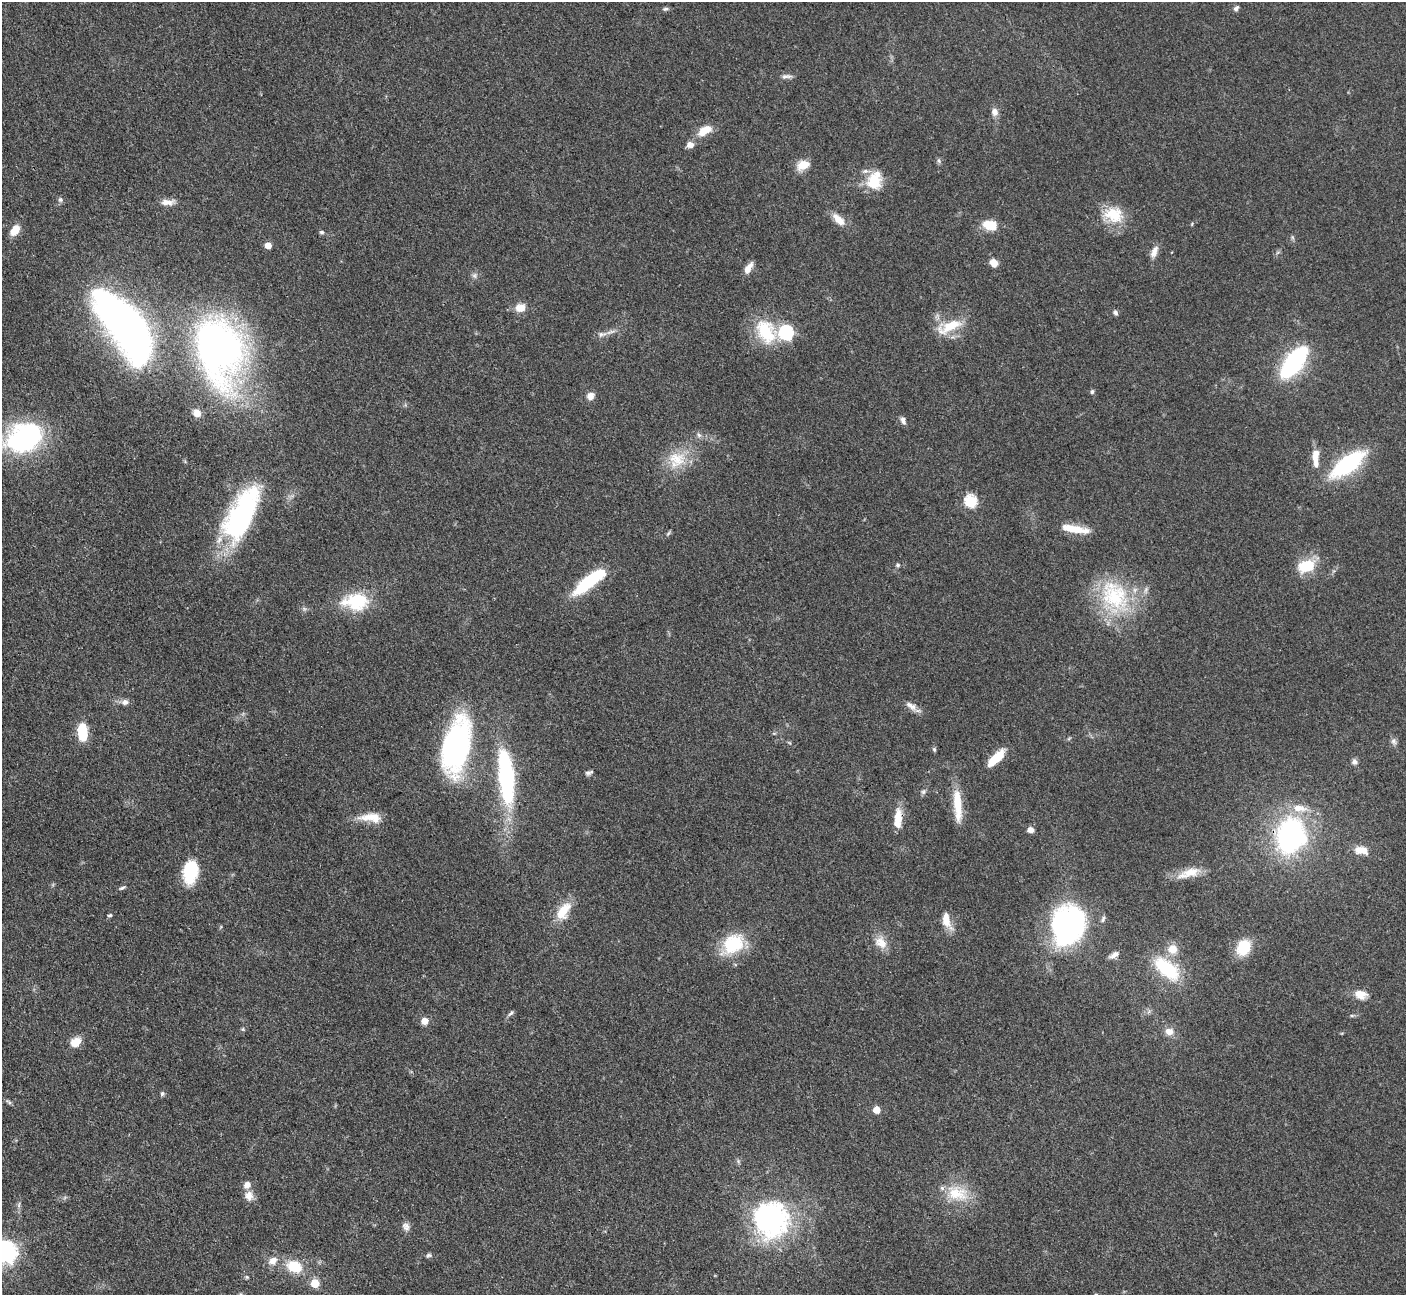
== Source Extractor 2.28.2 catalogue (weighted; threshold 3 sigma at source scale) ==
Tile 7 of 4 x 4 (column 3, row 2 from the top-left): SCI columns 2824-4227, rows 2887-4179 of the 5647 x 5638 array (HDU 1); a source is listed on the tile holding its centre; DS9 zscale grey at full resolution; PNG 1408 x 1297 px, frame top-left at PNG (2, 2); no overlay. Shown black and unused: <1% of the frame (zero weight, under 3 of 4 exposures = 2% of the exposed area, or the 3 px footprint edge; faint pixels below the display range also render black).
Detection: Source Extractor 2.28.2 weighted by HDU 2 'WHT'; one run over the whole footprint, this tile lists its part. Background 0.0833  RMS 0.0058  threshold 0.026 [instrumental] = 3 sigma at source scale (4.5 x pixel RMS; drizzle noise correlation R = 1.50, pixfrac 1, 0.05/0.05 arcsec/px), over >= 5 px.
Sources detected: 110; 3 inside a brighter object's white glare — not listed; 7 inside a brighter listed object's ellipse — not listed separately; the other 100 listed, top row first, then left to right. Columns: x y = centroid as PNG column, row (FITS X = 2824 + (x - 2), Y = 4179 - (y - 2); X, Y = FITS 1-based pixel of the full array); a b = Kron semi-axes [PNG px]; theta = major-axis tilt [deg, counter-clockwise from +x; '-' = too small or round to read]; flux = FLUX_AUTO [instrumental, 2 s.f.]
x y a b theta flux
1236 8 8 5 45 1.5
665 9 7 5 14 1.2
786 76 15 5 3 2.4
994 112 10 8 -80 3.7
705 130 17 9 32 10
690 145 8 7 - 3.4
803 165 15 10 23 8.5
874 180 24 17 72 17
60 199 7 7 - 1.5
167 202 18 7 5 4.7
1114 215 27 21 -14 18
838 219 19 9 -45 7.1
990 225 16 10 -13 12
15 230 11 7 50 10
321 232 7 5 -15 1
1292 237 6 4 -71 0.89
268 245 5 5 - 8.4
1154 252 16 7 69 4.3
994 263 9 7 -49 5.2
748 268 15 6 58 4.9
474 276 8 6 -90 1.7
520 308 13 10 8 6.1
1115 313 7 5 -46 1.5
949 326 37 13 24 17
127 327 72 29 -53 360
766 331 35 23 -62 28
786 333 7 6 - 100
602 334 14 7 10 3.2
217 348 52 34 -75 370
1294 362 31 15 53 67
1092 392 6 4 88 1.1
590 396 10 9 - 3.6
197 413 9 8 - 4.6
903 421 10 6 -68 2.3
699 435 7 5 -46 1.5
24 438 43 31 27 85
1315 455 16 9 81 6.6
676 459 28 20 -11 18
1348 464 35 14 36 63
970 501 6 6 - 63
241 514 64 26 63 100
1073 528 31 9 -10 11
668 533 8 3 45 0.88
898 565 5 5 - 1.2
1306 566 22 14 21 18
589 581 39 11 38 38
1115 596 46 36 -44 52
357 601 28 23 -4 28
125 702 10 8 10 2.8
911 706 19 8 -33 4.3
82 732 14 8 -86 27
1394 741 9 8 - 2
456 746 51 23 77 140
934 749 7 5 -74 1
996 758 22 8 45 15
1354 762 7 7 - 2
589 773 10 5 25 1.6
506 775 48 15 -83 90
923 792 8 7 - 1.5
958 804 41 10 -85 16
368 817 29 11 6 9.4
898 818 25 9 85 9.7
1031 830 7 6 - 3.4
1291 835 29 25 76 130
1361 850 16 9 -7 7.9
190 872 22 14 80 27
1189 873 32 11 18 10
122 888 9 4 29 1.1
563 911 26 13 59 13
110 915 6 4 26 0.96
946 920 21 9 -72 8.7
1067 924 29 26 74 160
881 942 17 13 -50 7.9
733 944 29 21 39 28
1244 947 14 11 59 22
1173 949 11 11 - 8.2
1114 955 13 6 31 3.1
1167 969 36 17 -40 34
1360 995 14 10 -11 7.4
511 1013 10 4 48 1.3
1352 1016 6 4 0 0.84
425 1021 7 7 - 5.2
243 1029 6 4 72 0.8
1169 1031 10 9 - 4.7
76 1042 12 9 31 8.5
162 1094 6 5 - 1.2
9 1102 10 4 -40 1.2
876 1110 5 5 - 11
957 1193 33 20 -17 20
249 1196 12 10 -77 5.1
19 1205 9 4 82 1.4
771 1218 51 43 15 91
406 1227 12 9 -63 3
6 1252 9 8 - 400
429 1255 8 5 27 1.2
273 1261 12 9 30 5.1
294 1266 15 12 -22 18
247 1277 5 5 - 0.8
315 1283 5 5 - 20
1096 1294 5 4 - 0.67
Isophote crosses this tile's border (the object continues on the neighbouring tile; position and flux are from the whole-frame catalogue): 2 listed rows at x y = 6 1252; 1096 1294